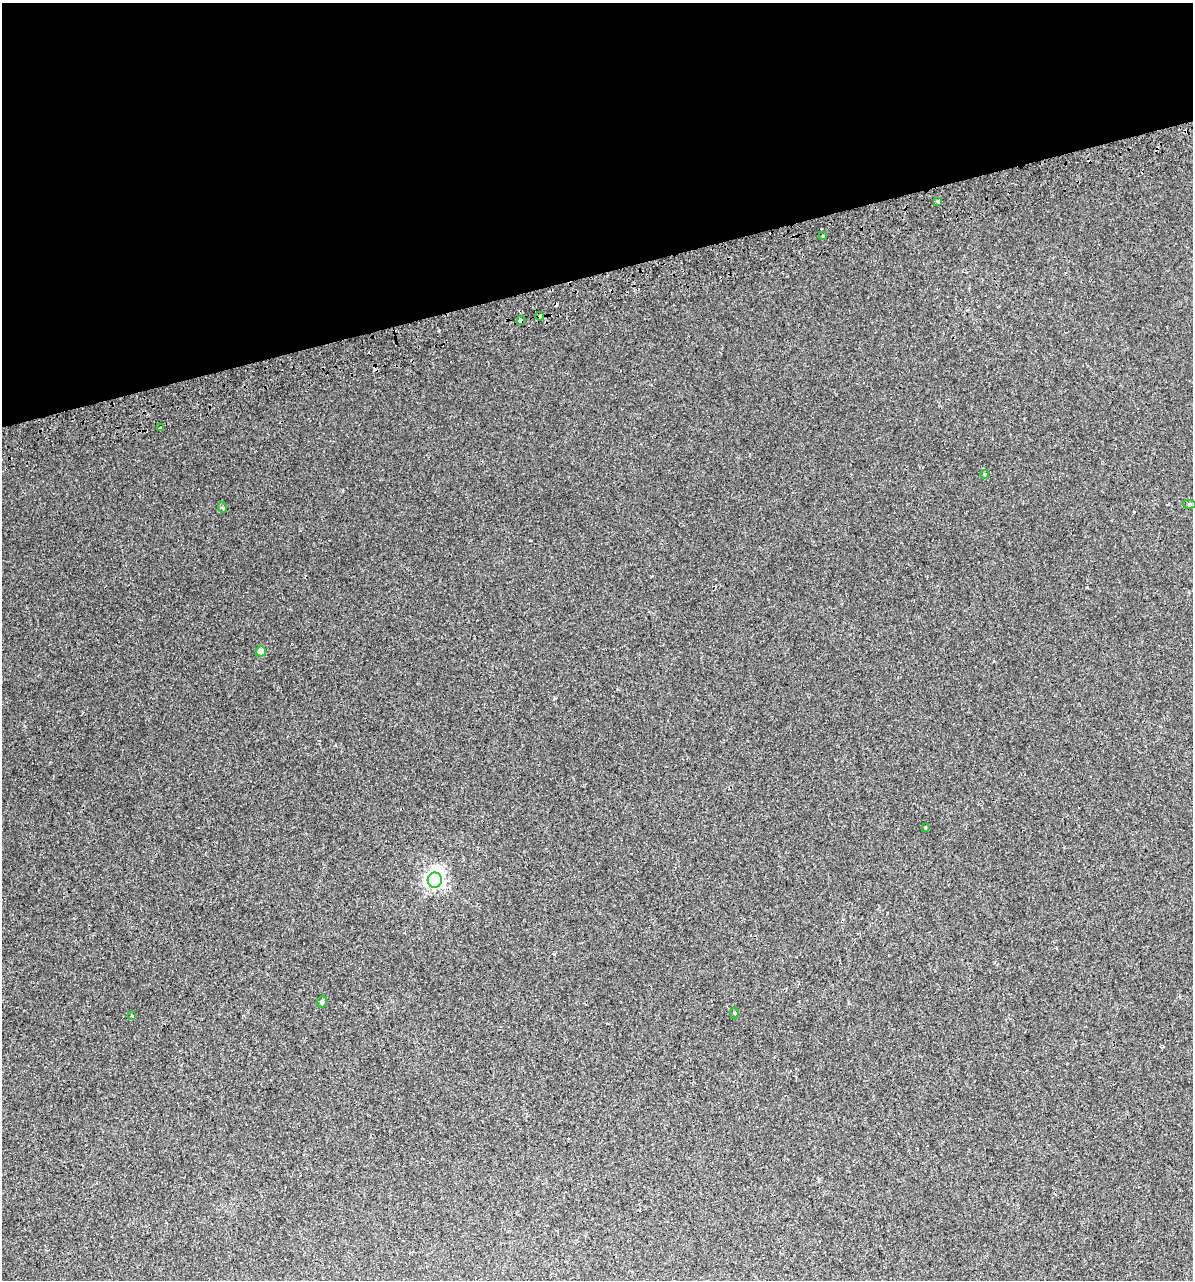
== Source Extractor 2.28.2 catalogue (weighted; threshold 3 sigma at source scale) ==
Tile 3 of 4 x 4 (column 3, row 1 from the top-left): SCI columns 2439-3629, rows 3878-5155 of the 4925 x 5196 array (HDU 1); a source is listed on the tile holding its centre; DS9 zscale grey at full resolution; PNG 1195 x 1282 px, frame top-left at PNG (2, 3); each listed source drawn as its Kron ellipse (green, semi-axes under 4 px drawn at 4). Shown black and unused: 21% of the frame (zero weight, under 2 of 3 exposures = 2% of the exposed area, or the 3 px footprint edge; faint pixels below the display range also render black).
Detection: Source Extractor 2.28.2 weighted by HDU 2 'WHT'; one run over the whole footprint, this tile lists its part. Background 0.00299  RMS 0.0037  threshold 0.0168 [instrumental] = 3 sigma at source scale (4.5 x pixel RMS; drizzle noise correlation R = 1.50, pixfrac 1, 0.0396/0.0396 arcsec/px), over >= 5 px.
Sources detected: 18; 4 cosmic-ray / hot-pixel residue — neither listed nor drawn; the other 14 listed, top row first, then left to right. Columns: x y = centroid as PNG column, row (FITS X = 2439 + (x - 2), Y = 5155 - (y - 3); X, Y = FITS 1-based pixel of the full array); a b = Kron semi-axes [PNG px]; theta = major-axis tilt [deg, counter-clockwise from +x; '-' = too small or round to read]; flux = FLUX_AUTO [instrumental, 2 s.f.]
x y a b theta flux
938 202 3 3 - 2.1
823 236 3 3 - 1.3
540 316 4 3 - 2.7
521 320 4 4 - 2.7
160 428 3 3 - 0.56
985 474 4 3 - 0.46
1189 504 6 4 -5 0.52
223 508 5 3 - 0.41
261 651 5 5 - 2.3
926 828 4 2 - 0.33
435 880 7 7 - 150
322 1002 6 4 75 0.67
734 1013 5 3 - 0.32
132 1016 3 3 - 1.3
Overlapping masked pixels (flux is a lower limit): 2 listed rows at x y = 540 316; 521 320